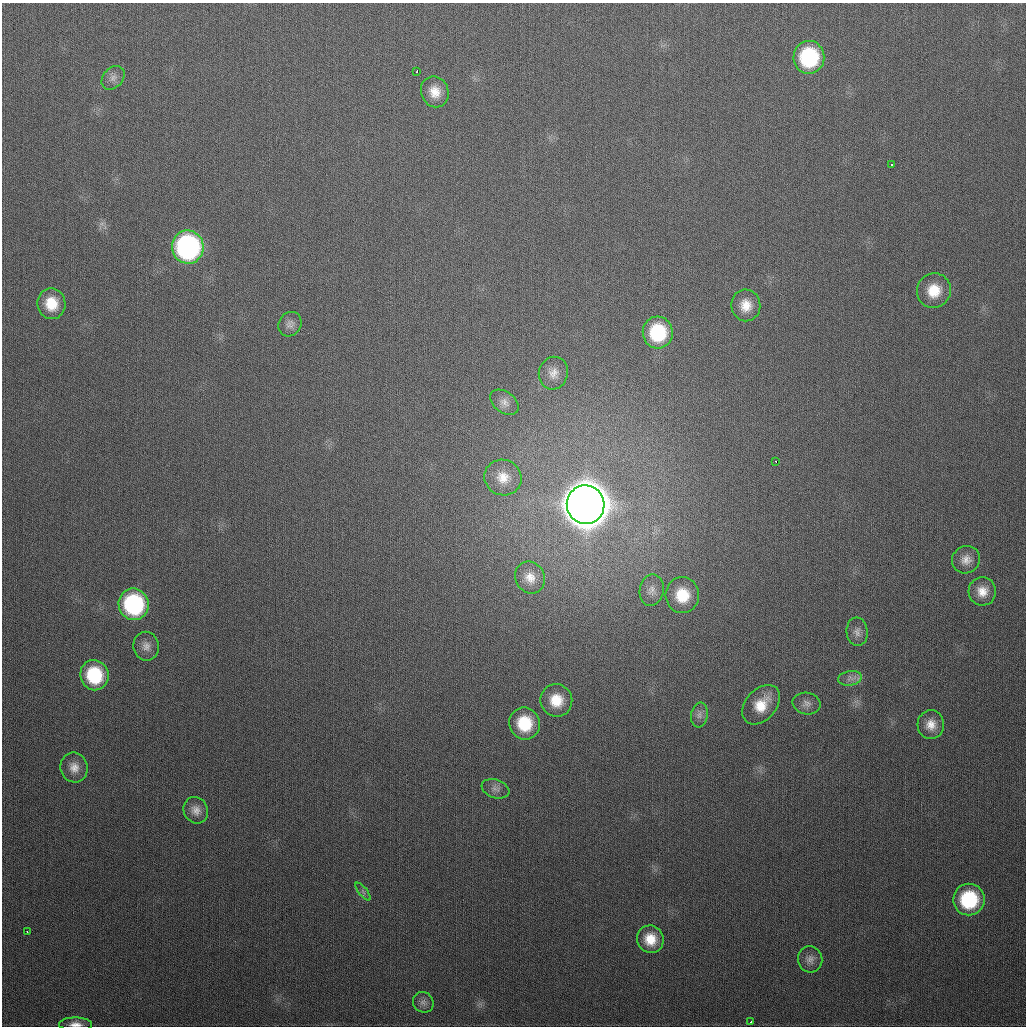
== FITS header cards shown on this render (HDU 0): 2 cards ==
NAXIS1  =                 1024
NAXIS2  =                 1024

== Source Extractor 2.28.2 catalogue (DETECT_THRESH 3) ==
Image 1024 x 1024 px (HDU 0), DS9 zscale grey, 1 PNG px = 1 image px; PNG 1028 x 1028 px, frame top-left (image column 1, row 1024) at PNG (2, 3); each listed source drawn as its Kron ellipse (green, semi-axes under 4 px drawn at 4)
Background 312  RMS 12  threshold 36.4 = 3 sigma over >= 5 px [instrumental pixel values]
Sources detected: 43; all 43 listed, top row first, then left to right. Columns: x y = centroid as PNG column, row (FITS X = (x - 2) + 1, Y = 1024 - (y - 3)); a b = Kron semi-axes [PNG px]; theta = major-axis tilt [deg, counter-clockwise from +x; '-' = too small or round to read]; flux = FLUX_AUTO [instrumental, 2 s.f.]
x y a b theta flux
809 57 16 15 - 7.3e+04
417 71 3 2 - 2.5e+03
113 78 13 10 47 5.1e+03
435 92 16 13 -69 1.3e+04
892 165 4 3 - 2.2e+03
188 247 16 16 - 1.9e+05
934 291 17 17 - 2.2e+04
51 304 15 14 - 2.0e+04
746 305 16 14 -83 1.3e+04
290 324 13 11 55 5.0e+03
658 332 16 15 - 4.9e+04
553 373 16 14 72 9.0e+03
504 402 16 10 -37 6.2e+03
776 462 3 3 - 6.8e+03
503 478 19 17 -25 1.5e+04
586 505 19 19 - 4.4e+06
966 560 14 13 - 8.1e+03
530 577 16 14 -60 1.1e+04
652 590 16 12 80 7.3e+03
982 591 14 14 - 1.1e+04
682 595 18 17 - 2.7e+04
134 604 16 15 - 1.0e+05
857 632 14 10 -85 5.4e+03
146 646 14 12 -81 6.6e+03
94 675 15 14 - 4.7e+04
850 678 12 7 8 4.3e+03
556 700 16 16 - 2.0e+04
807 703 14 10 -12 5.3e+03
761 705 22 15 48 2.1e+04
699 715 12 8 82 4.6e+03
525 723 16 15 - 3.3e+04
931 725 14 13 - 1.0e+04
74 767 15 13 -73 9.1e+03
495 789 14 9 -20 4.9e+03
196 810 14 12 -59 7.1e+03
363 892 11 3 -50 1.6e+03
969 900 16 15 - 6.2e+04
27 932 3 2 - 2.5e+03
650 939 14 13 - 1.7e+04
810 959 13 12 - 5.6e+03
423 1002 11 10 - 4.3e+03
751 1022 3 2 - 2.6e+03
76 1024 16 7 -1 6.8e+03
At the frame edge (FLAGS 8, measured only in part): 1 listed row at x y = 76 1024